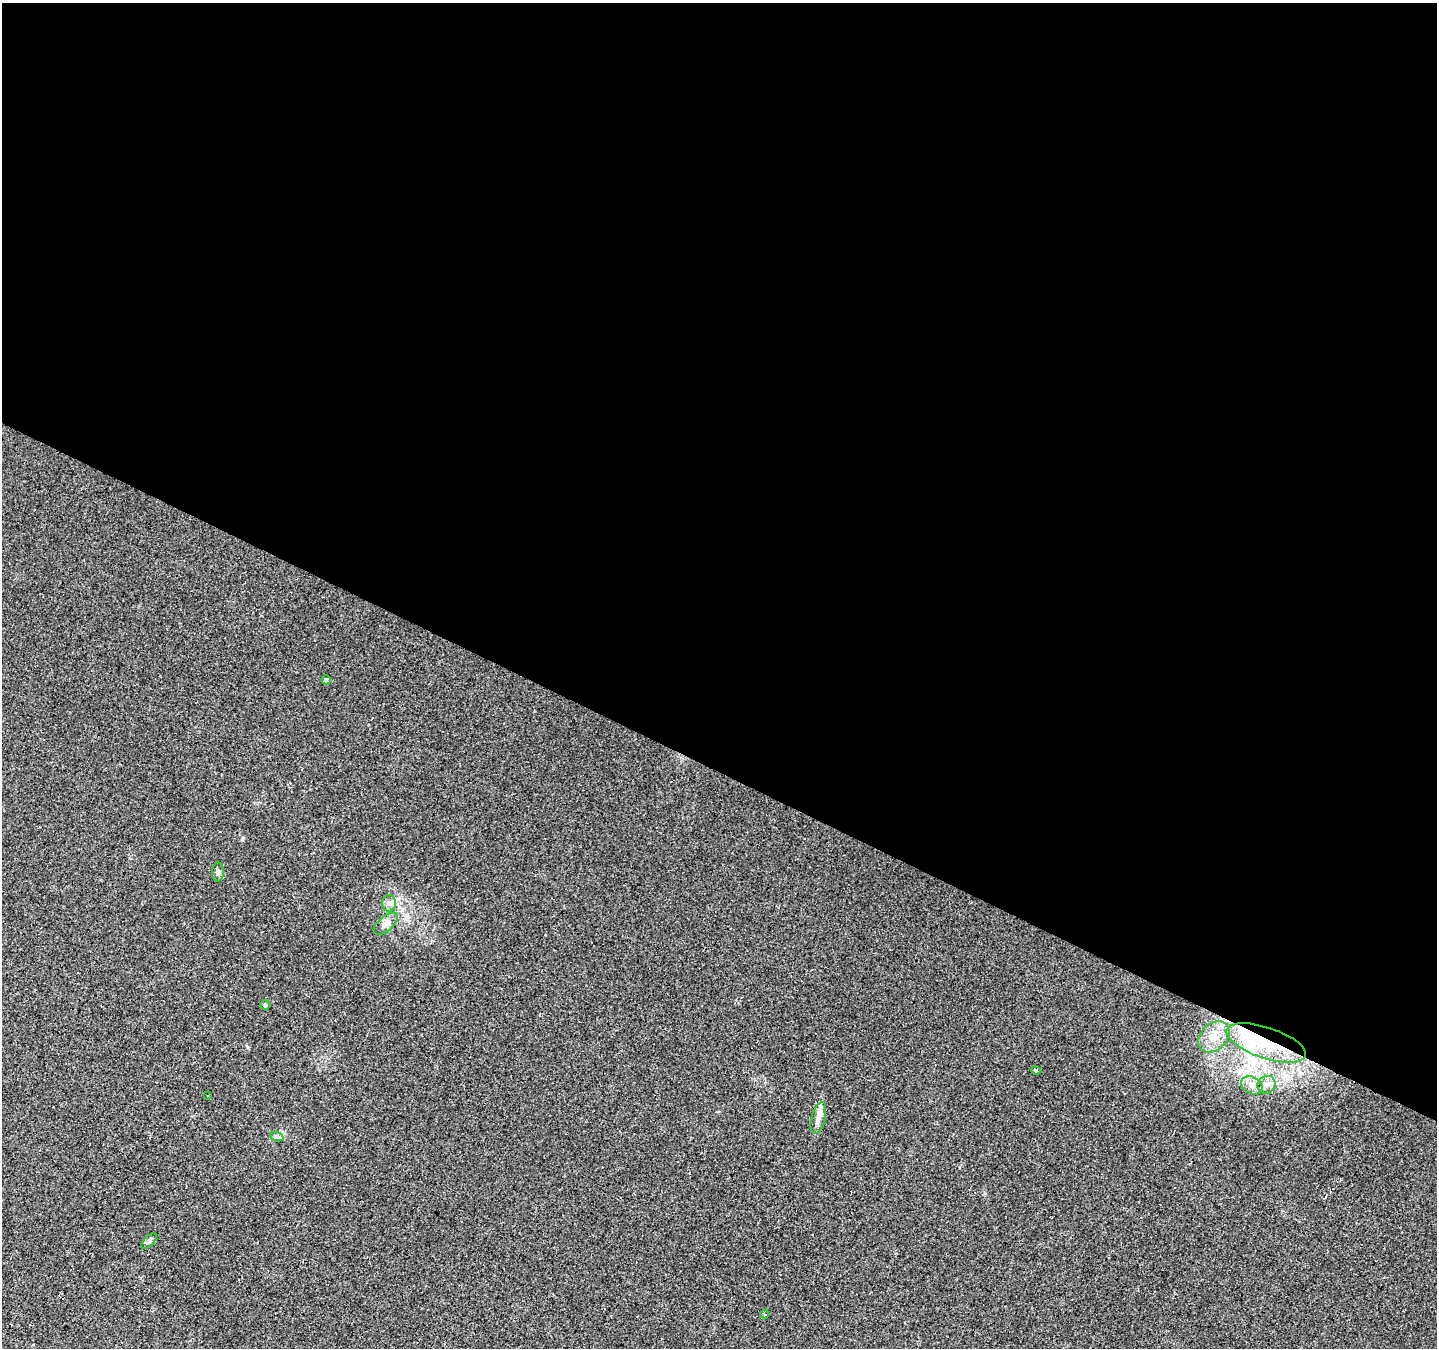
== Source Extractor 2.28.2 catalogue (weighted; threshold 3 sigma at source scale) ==
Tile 3 of 4 x 4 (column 3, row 1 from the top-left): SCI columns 2873-4307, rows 4300-5645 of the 5741 x 5842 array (HDU 1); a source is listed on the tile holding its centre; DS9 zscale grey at full resolution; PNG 1439 x 1350 px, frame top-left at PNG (2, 3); each listed source drawn as its Kron ellipse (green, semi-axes under 4 px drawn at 4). Shown black and unused: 57% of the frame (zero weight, under 2 of 3 exposures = <1% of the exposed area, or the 3 px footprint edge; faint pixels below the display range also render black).
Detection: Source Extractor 2.28.2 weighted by HDU 2 'WHT'; one run over the whole footprint, this tile lists its part. Background 0.0257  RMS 0.0058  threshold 0.0261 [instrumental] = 3 sigma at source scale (4.5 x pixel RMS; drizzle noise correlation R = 1.50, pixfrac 1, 0.0396/0.0396 arcsec/px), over >= 5 px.
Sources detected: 19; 3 cosmic-ray / hot-pixel residue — neither listed nor drawn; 1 inside a brighter listed object's ellipse — not listed separately; the other 15 listed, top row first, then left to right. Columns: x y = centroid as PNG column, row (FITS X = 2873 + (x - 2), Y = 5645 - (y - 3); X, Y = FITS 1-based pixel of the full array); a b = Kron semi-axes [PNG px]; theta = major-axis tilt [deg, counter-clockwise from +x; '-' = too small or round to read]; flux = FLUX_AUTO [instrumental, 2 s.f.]
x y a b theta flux
326 680 5 5 - 0.63
218 872 9 6 -90 1.7
389 903 8 7 - 2.3
386 924 15 7 40 3.3
265 1005 5 5 - 0.9
1214 1037 18 13 45 8.4
1266 1043 41 15 -18 31
1036 1070 4 3 - 1.2
1252 1085 11 8 -28 3.9
1266 1085 9 8 - 3.1
207 1096 3 3 - 0.76
818 1118 16 7 75 3.7
277 1137 7 4 -19 1.1
149 1241 10 5 45 1.4
764 1314 4 2 - 0.74
Overlapping masked pixels (flux is a lower limit): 1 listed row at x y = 1266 1043
Unlisted compact peaks at least as high as the median listed source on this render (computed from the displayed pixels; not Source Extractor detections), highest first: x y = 242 840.